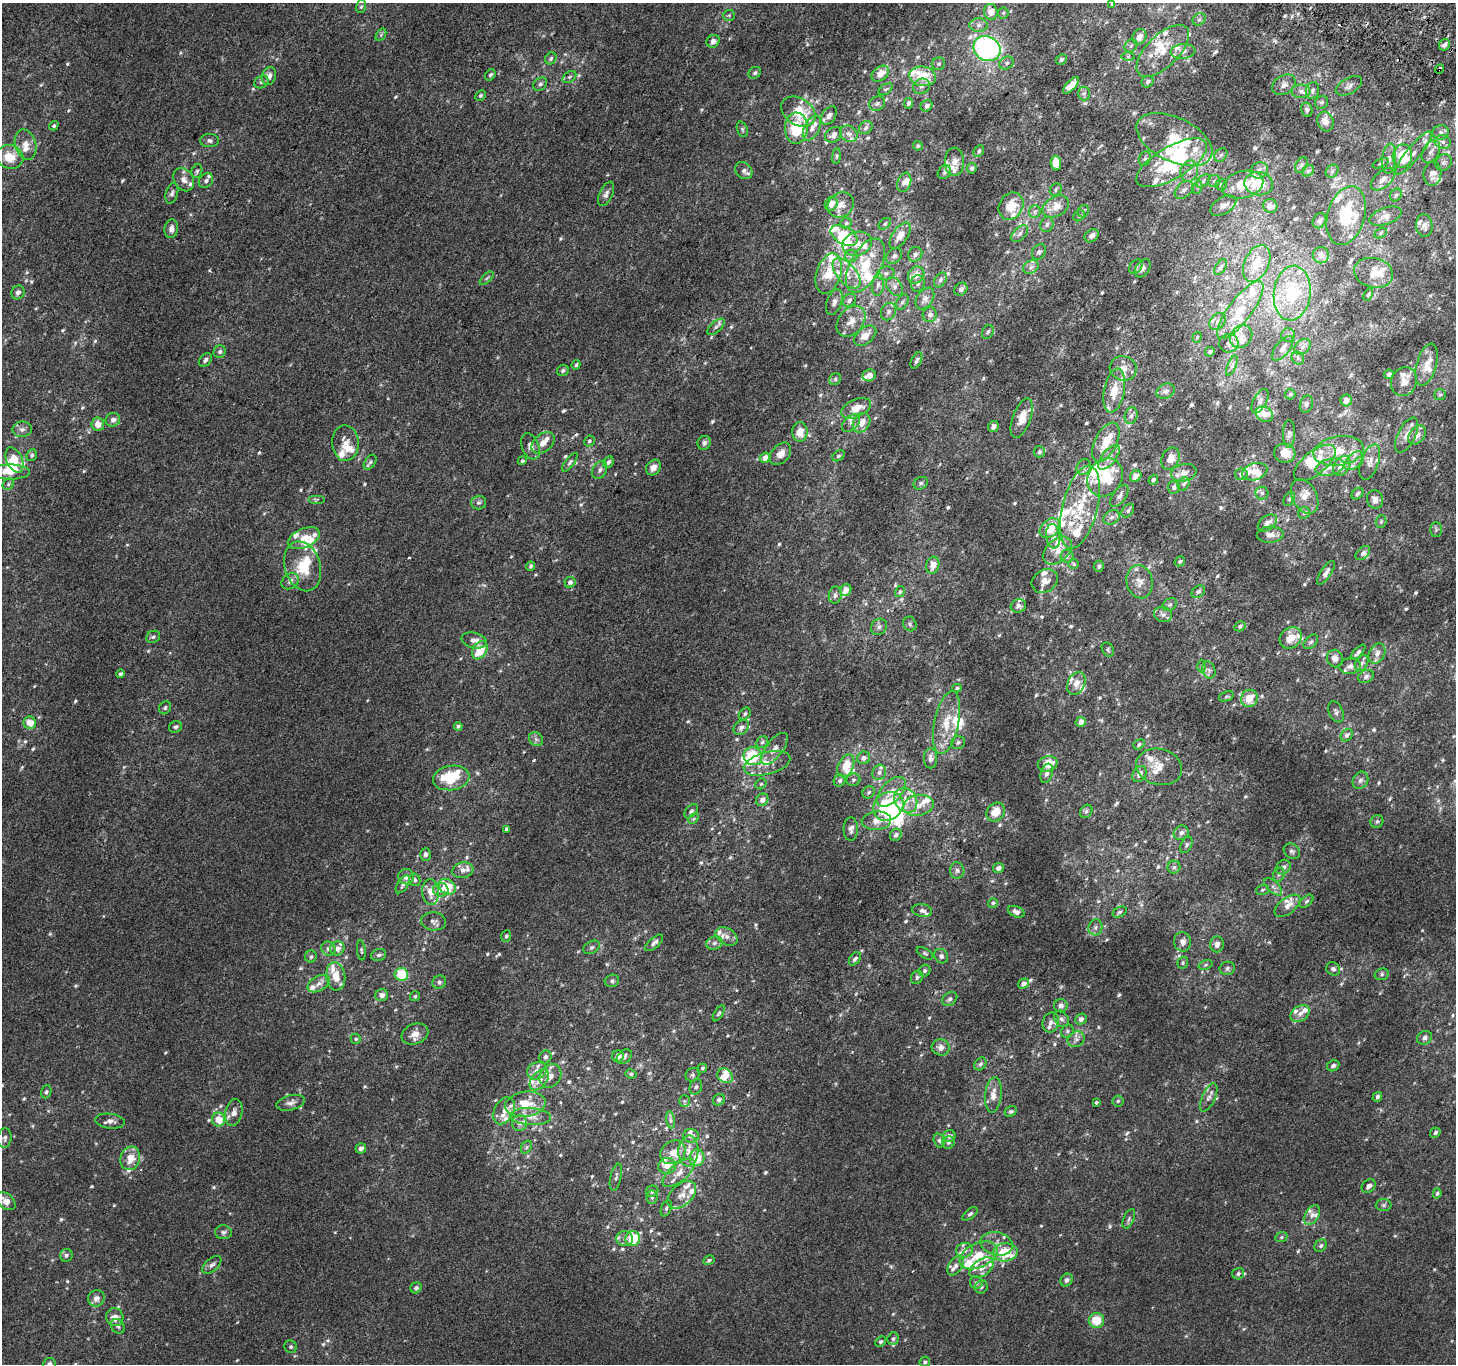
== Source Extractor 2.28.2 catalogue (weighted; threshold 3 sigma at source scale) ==
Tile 10 of 4 x 4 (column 2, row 3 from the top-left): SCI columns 1484-2937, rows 1662-3023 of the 5868 x 5981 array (HDU 1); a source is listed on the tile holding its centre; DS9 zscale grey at full resolution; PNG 1458 x 1366 px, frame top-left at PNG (2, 3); each listed source drawn as its Kron ellipse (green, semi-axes under 4 px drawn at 4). Shown black and unused: <1% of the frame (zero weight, under 2 of 3 exposures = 2% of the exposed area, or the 3 px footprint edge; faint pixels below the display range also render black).
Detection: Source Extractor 2.28.2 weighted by HDU 2 'WHT'; one run over the whole footprint, this tile lists its part. Background 0.00199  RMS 0.0054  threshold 0.0244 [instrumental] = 3 sigma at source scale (4.5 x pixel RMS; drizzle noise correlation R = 1.50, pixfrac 1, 0.0396/0.0396 arcsec/px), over >= 5 px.
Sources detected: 881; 2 too faint to see at this stretch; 5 inside a brighter object's white glare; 1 cosmic-ray / hot-pixel residue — neither listed nor drawn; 175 inside a brighter listed object's ellipse — not listed separately; of the other 698, all 500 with FLUX_AUTO >= 0.879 (the completeness limit of this list) listed and drawn (198 fainter detections not listed), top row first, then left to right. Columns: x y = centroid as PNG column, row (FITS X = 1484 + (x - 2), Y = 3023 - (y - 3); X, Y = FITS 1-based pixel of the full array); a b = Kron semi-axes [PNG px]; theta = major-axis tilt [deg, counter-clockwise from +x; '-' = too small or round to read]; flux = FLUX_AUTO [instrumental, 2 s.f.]
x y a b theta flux
1111 4 3 3 - 0.92
361 7 6 5 - 0.88
991 12 8 6 -79 5.5
1003 13 5 5 - 0.89
729 15 6 5 - 0.91
1199 19 7 5 42 1.3
979 25 9 6 0 2.2
381 35 7 4 58 0.96
1139 37 8 6 56 4.3
713 41 7 6 - 2.4
1444 45 6 5 - 2
1131 46 7 5 46 1.2
987 49 14 12 -31 130
1163 51 33 16 45 15
1183 51 12 7 4 2.8
1128 57 6 4 0 0.94
551 58 6 5 - 1.2
1061 59 5 5 - 1
1006 63 7 6 - 1.5
939 64 7 6 - 1.1
1439 69 4 3 - 2.1
755 73 6 5 - 1.2
880 74 10 6 37 5.1
490 75 6 4 53 1.3
269 76 9 7 71 2.9
922 76 13 9 -8 14
569 77 8 5 36 1.3
261 82 7 6 - 1.3
1148 82 6 5 - 1.9
540 84 7 6 - 1.4
1071 85 10 4 47 5
1284 85 12 9 34 3
921 86 9 7 33 2
1349 86 14 7 29 2.6
885 89 8 5 35 1
1313 90 8 6 79 2
1301 91 9 6 1 2.4
1084 94 7 6 - 1.2
480 96 6 4 45 0.98
1322 102 7 6 - 1.1
877 103 8 7 - 1.6
908 103 5 4 - 1.6
927 106 6 5 - 1.9
1307 110 7 5 -77 1.3
798 112 18 13 -34 16
829 115 10 6 57 2.2
1325 121 10 8 -73 5.4
54 126 5 4 - 1.1
796 128 15 11 88 20
812 128 13 7 63 3.2
866 128 7 6 - 1.4
742 129 8 5 -72 1.1
1441 132 8 7 - 2.1
849 134 9 7 -40 2.3
833 135 9 7 39 2.9
1174 140 41 22 -25 32
209 141 9 6 -3 1.6
1443 142 8 6 -15 2.4
25 144 15 10 -74 5.7
918 146 5 4 - 1
979 151 6 4 63 1.2
1431 152 12 8 61 3.3
1414 153 27 7 50 4.4
1221 155 7 6 - 1.6
836 156 8 4 82 0.9
1402 156 12 9 79 14
10 157 14 11 -18 11
1145 159 7 5 68 1.2
1389 159 15 7 84 3.5
954 162 14 9 -89 4.4
1444 162 9 7 45 1.9
1056 163 7 5 -87 6.6
1172 163 40 16 30 38
1381 163 9 4 23 0.94
1301 165 8 5 61 1.3
972 168 5 5 - 1.6
1259 170 9 7 33 2.8
197 171 7 5 74 1.1
744 171 9 7 -44 2.2
1189 171 11 8 74 3.7
1308 171 6 5 - 1.1
1332 171 7 5 48 1.3
944 172 7 6 - 1.2
1432 174 12 9 83 4
1383 179 14 8 42 4.2
184 180 12 9 -56 3.5
206 181 8 6 48 1.5
1203 181 8 5 46 1.4
1214 181 6 6 - 1.2
904 182 10 6 70 3
1221 184 6 5 - 1.2
1259 184 14 11 -9 14
1243 185 21 13 14 12
1198 187 7 4 71 1.1
1056 190 6 5 - 1.1
1184 190 10 7 42 2.8
172 193 10 6 73 1.9
606 194 13 6 66 2.3
1396 195 7 5 62 1.3
831 204 7 5 55 5
841 205 14 12 36 4.9
1011 206 14 12 60 10
1056 206 14 9 30 6.8
1223 206 14 8 30 3.2
1270 206 7 7 - 3.1
1083 211 6 5 - 1.2
1035 212 6 5 - 1.2
1079 216 6 5 - 0.91
1346 216 30 18 74 31
1386 216 17 8 19 4.3
1319 221 8 6 57 1.7
846 223 6 5 - 1.1
885 224 7 5 39 1
1047 225 8 6 69 1.7
1424 226 11 8 -85 3.3
171 229 9 7 79 2.8
1381 233 7 5 29 1
1020 234 10 6 46 1.9
844 235 15 8 -30 15
900 236 15 7 56 5.6
1092 236 8 6 38 2.7
857 244 15 11 18 5.8
1039 252 8 6 58 1.3
915 254 8 6 51 1.9
1321 255 8 8 - 3.9
851 256 6 6 - 1.3
894 256 9 6 43 2
1257 263 19 12 65 12
865 265 29 15 61 24
1031 267 8 6 30 1.8
1136 267 8 5 49 1.6
1220 267 9 5 57 1.4
1143 268 10 7 54 2.3
846 273 18 9 -49 6.5
886 273 8 6 10 1.8
1374 273 20 14 -13 8.6
829 274 21 12 72 13
916 275 9 7 52 4.9
487 278 8 4 42 0.91
940 280 8 5 57 1.5
918 283 8 7 - 1.8
878 285 11 6 83 2.1
894 286 10 7 -53 2.5
961 289 7 5 45 1.6
18 292 7 6 - 2.1
1292 293 27 18 84 33
1368 295 6 4 64 0.9
925 298 12 8 55 3.5
849 300 7 6 - 1.8
834 302 13 7 70 2.6
902 302 8 5 59 1.3
1240 310 35 11 53 17
888 312 9 7 66 2.2
930 315 7 7 - 2.4
851 321 17 12 51 6.6
1218 322 9 7 49 2.5
716 327 11 5 42 1.7
988 332 7 5 62 1.2
1288 335 6 6 - 1.4
865 336 13 8 40 6
1241 336 12 10 51 5.9
1197 337 5 4 - 0.93
1229 343 10 9 - 2.9
1302 347 9 6 39 2.3
1283 348 15 7 51 3.5
220 352 6 6 - 1.4
1210 352 5 4 - 1.5
1298 358 7 6 - 1.3
205 360 8 5 45 1.7
916 361 9 5 66 1.4
576 365 5 4 - 1
1426 365 21 10 75 7.4
1232 366 11 4 67 1.6
1123 368 13 12 - 5.3
563 370 6 5 - 1.2
1389 374 5 4 - 2
869 375 7 6 - 3.6
835 379 6 5 - 1
1404 382 15 12 65 4.8
1114 391 22 10 79 10
1166 391 9 7 26 2.6
1290 394 5 5 - 0.94
1440 395 6 5 - 0.94
1346 400 6 6 - 3
1260 401 13 6 61 2.1
1306 404 8 6 72 1.6
856 408 16 8 24 7.3
1264 414 9 7 -28 4.7
1131 416 8 6 73 1.7
1022 418 20 9 70 7.9
113 420 7 6 - 2.9
851 423 11 7 45 2.6
861 423 10 8 56 5.9
98 424 7 6 - 4.9
993 426 6 5 - 2.2
22 429 10 8 1 2.2
800 432 9 7 -90 6.5
1289 434 14 6 90 1.9
1407 435 19 8 64 4.9
1417 435 10 7 52 3.6
589 441 6 5 - 1.2
1106 442 21 11 63 10
345 443 18 13 -88 6.5
543 443 13 8 41 4.8
704 443 7 6 - 1.8
530 446 14 8 -68 3.4
1339 451 25 14 9 15
1039 452 6 5 - 1.4
1285 453 11 9 -7 6.4
780 454 13 8 49 4.3
32 455 6 5 - 1.2
839 456 7 4 36 0.95
1109 457 15 7 51 3.9
765 458 5 5 - 4.4
1170 458 11 8 65 4.9
15 460 13 7 -65 8.1
522 461 5 4 - 0.91
1354 461 11 7 43 3.3
370 462 8 5 54 1.3
570 462 11 4 52 1.3
608 462 6 5 - 1.6
1370 462 18 9 71 4.7
1315 463 25 11 38 14
1342 466 11 7 58 6.9
1084 467 8 6 58 1.7
1330 467 15 8 15 4.5
653 468 8 7 - 3.4
600 470 9 7 65 2.1
10 472 20 7 0 7.3
1255 472 13 8 17 4.9
1184 473 13 8 13 3.7
1241 474 6 6 - 1.9
1136 476 6 5 - 5.1
1105 477 20 17 57 26
1153 480 5 4 - 1.3
921 483 7 6 - 1.2
8 484 6 5 - 1.1
1184 484 7 5 59 1
1174 487 6 6 - 1.7
1262 493 6 6 - 1.4
1357 494 6 5 - 1.1
1119 496 13 6 54 2.2
1305 497 18 12 -63 6
316 499 8 4 0 1
1289 499 7 5 61 1.2
1375 499 9 8 - 3.3
478 502 7 7 - 1.4
1080 507 42 17 76 25
1128 511 7 5 51 1.3
1304 513 6 5 - 1
1112 517 8 6 31 2
1381 522 6 5 - 1.1
1267 523 11 7 38 3.3
1050 528 11 8 43 10
1436 530 7 6 - 1
1270 535 13 8 2 3.3
1053 536 12 7 -84 2.7
304 538 17 9 23 7.7
1058 550 16 11 43 6.5
1363 553 8 5 42 1.6
1067 556 6 6 - 1.4
1180 561 5 4 - 0.96
1074 564 5 4 - 1.1
933 565 8 6 73 4.8
303 566 25 18 -73 17
531 566 4 4 - 1.3
1099 566 6 5 - 1.3
1326 573 14 5 57 2.4
290 581 9 7 37 2.5
1045 581 14 11 31 4.4
570 582 5 5 - 1.7
1139 582 17 13 -77 5.6
846 590 6 5 - 3.1
900 591 6 4 59 0.89
1198 592 7 5 34 1.4
835 595 8 6 80 1.8
1170 605 8 5 32 1.3
1018 606 8 7 - 1.9
1163 615 9 7 -18 2.3
910 624 7 6 - 1.3
1240 626 6 4 31 1.3
879 627 8 7 - 2
153 637 7 5 25 1.2
1291 638 12 10 43 8.1
474 640 13 7 -13 3.4
1311 642 9 5 45 1.3
1108 649 7 5 -61 0.95
480 650 10 7 58 12
1358 652 10 4 46 1.7
1377 653 10 7 62 3.1
1335 659 9 8 - 3.1
1362 663 9 5 60 1.8
1202 666 6 4 -89 0.9
1350 666 11 8 7 2.6
1209 670 9 6 -70 1.6
120 674 4 4 - 1.1
1366 676 8 6 26 2
1076 683 12 8 65 4.2
957 688 4 3 - 0.98
1226 696 8 4 20 0.88
1249 698 9 8 - 9.9
165 708 7 5 59 1.1
1336 712 11 7 -66 1.8
745 714 7 5 47 1.1
947 722 32 12 79 13
1081 722 5 5 - 2.9
30 723 6 6 - 6.8
458 726 4 4 - 1.2
176 727 6 5 - 1.3
741 727 9 6 44 2.7
1347 735 7 5 46 2
536 739 8 6 -45 1.7
762 742 6 5 - 1.2
958 743 7 6 - 1.4
1139 744 6 4 38 1.3
774 749 19 8 54 4.5
753 756 9 9 - 20
864 758 6 6 - 2.5
930 758 10 6 -90 3.1
767 763 24 11 16 8.7
1048 764 10 7 15 7.9
846 766 12 7 65 8.9
1159 767 23 18 -15 9.8
879 772 8 6 73 1.8
1047 773 10 6 73 1.9
1139 774 8 6 57 2.8
451 778 18 12 8 21
853 780 7 6 - 1.3
1360 780 9 7 58 2
840 781 6 5 - 1.5
761 784 6 5 - 0.94
869 792 6 5 - 1.1
891 792 18 10 47 7.7
762 800 6 6 - 2.8
906 800 13 10 -57 7.3
918 805 15 10 11 6.9
888 806 16 13 36 52
691 811 8 5 49 1.3
1086 811 7 5 53 1.1
996 812 10 8 48 8.3
693 819 6 4 44 0.91
876 821 15 9 5 5.2
1377 822 7 6 - 1.4
506 829 3 3 - 8.1
851 829 12 7 89 2.4
1181 833 8 6 36 2.3
896 835 6 5 - 1.6
1186 845 9 5 63 1.2
1292 851 9 7 -43 1.6
425 855 6 5 - 1.8
1174 867 6 6 - 1.3
1283 867 8 6 47 2
998 868 6 5 - 1.9
463 870 10 7 10 2.9
957 870 8 7 - 1.8
1279 875 7 5 67 1.3
406 877 8 7 - 2.7
415 880 6 5 - 1.2
403 884 10 5 56 1.8
447 887 9 7 -37 16
1273 887 11 5 -44 2.1
441 890 8 7 - 3.3
1262 890 6 5 - 0.97
431 892 13 8 -85 5.7
1306 901 8 5 44 1.3
993 903 5 5 - 0.93
1287 906 15 8 38 4.9
922 910 10 6 -9 1.6
1016 912 8 5 -21 2.4
1120 912 7 5 27 1.1
434 921 12 9 -5 2.6
1095 927 8 7 - 2
506 936 6 5 - 1.2
726 936 12 8 -31 3.6
1182 942 10 8 -81 2.9
654 943 11 5 42 2.2
714 943 8 6 16 1.9
1217 944 8 7 - 3.2
592 947 9 6 30 1.4
337 948 7 6 - 2.9
328 949 7 7 - 1.8
361 950 10 4 -84 0.96
925 953 9 5 -32 1.1
379 955 7 6 - 1.5
941 956 7 6 - 1.6
311 957 6 6 - 1.2
855 959 7 5 50 1.6
1183 963 6 5 - 0.89
1206 965 7 4 20 0.91
1227 968 8 6 20 2
1333 969 7 6 - 1.5
925 971 6 5 - 1.2
401 974 7 6 - 19
1382 974 7 5 16 1.2
336 976 14 9 -83 8.3
917 977 7 5 61 1.3
612 981 7 6 - 1.6
439 982 7 6 - 1.7
319 984 12 7 30 3.1
1023 984 6 4 32 2.2
382 995 6 6 - 2.9
415 996 5 4 - 0.92
950 999 8 6 36 1.6
1061 1006 7 6 - 2.4
719 1013 9 4 57 0.94
1300 1014 10 7 36 3
1061 1019 9 6 -56 1.9
1081 1019 6 5 - 2.2
1051 1022 10 8 69 2.6
1067 1031 7 6 - 1.3
415 1034 14 10 21 4.5
1424 1038 8 6 30 1.8
356 1039 5 5 - 0.93
1076 1039 9 7 35 2.3
941 1047 9 8 - 3
618 1056 6 5 - 2.6
545 1057 6 6 - 1.7
624 1057 8 6 42 1.6
980 1064 7 5 48 1.4
1333 1066 6 5 - 1.9
702 1068 5 4 - 1
537 1071 10 8 24 3.5
631 1074 5 4 - 1
692 1075 7 6 - 1.3
550 1076 12 10 55 4.7
725 1076 8 6 -35 4.7
539 1080 12 7 49 5.3
696 1087 8 6 69 1.5
46 1092 6 5 - 1.1
993 1095 18 8 85 5.4
1209 1097 15 6 66 2.8
1377 1097 5 4 - 1.7
719 1100 6 5 - 1.6
684 1101 5 5 - 0.93
1118 1101 5 5 - 0.89
1096 1102 3 3 - 0.9
291 1103 14 7 14 2.8
525 1104 20 12 8 12
504 1111 14 9 63 4.4
1011 1111 6 5 - 1.1
234 1112 13 8 78 3.2
531 1117 20 8 -4 5.7
219 1120 7 6 - 7.8
670 1120 8 4 -81 1.4
110 1121 15 7 -7 2.8
520 1123 8 7 - 2.2
1435 1133 5 4 - 1.4
691 1136 8 6 -4 2.3
949 1136 6 5 - 2
5 1138 10 7 84 1.8
939 1140 7 5 -75 1.2
948 1143 7 6 - 1.2
526 1147 7 5 60 1
361 1148 5 5 - 2.4
688 1151 15 10 87 5.5
673 1152 13 11 35 5.4
130 1158 12 9 73 7.4
697 1158 8 7 - 9.4
667 1166 9 8 - 3.9
679 1173 19 9 40 5.9
616 1177 14 5 77 1.6
1369 1186 8 6 43 2.5
652 1191 6 5 - 1.5
1437 1193 5 4 - 1.1
682 1195 17 10 42 5.1
652 1197 7 5 87 1.2
6 1201 11 7 -41 5.4
1384 1205 8 6 2 1.3
666 1208 8 5 69 1.1
970 1214 9 4 37 1.1
1312 1215 11 6 59 2.5
1129 1219 10 5 66 1.4
223 1232 8 7 - 1.6
1281 1237 6 5 - 0.94
633 1238 7 7 - 16
625 1239 8 7 - 2.6
997 1244 16 11 -12 5.9
1321 1246 7 5 45 1.3
965 1250 8 7 - 2.8
1005 1252 12 9 4 18
66 1255 6 6 - 1.3
978 1255 20 12 25 12
709 1260 6 4 28 1.2
212 1265 11 6 41 2.1
956 1266 11 6 56 2.5
982 1268 14 8 34 4.4
1238 1274 6 5 - 1.4
1067 1280 7 5 47 1.8
976 1283 6 6 - 1.3
981 1287 7 6 - 1.2
416 1288 6 5 - 1.5
96 1298 8 8 - 2.9
115 1317 9 8 - 4.2
1096 1320 8 7 - 9.9
118 1326 8 6 -52 1.3
893 1339 6 5 - 1.3
881 1342 6 4 42 1.1
291 1347 6 6 - 0.98
925 1362 5 5 - 1.3
49 1364 6 6 - 2
Overlapping masked pixels (flux is a lower limit): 1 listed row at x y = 1439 69
Isophote crosses this tile's border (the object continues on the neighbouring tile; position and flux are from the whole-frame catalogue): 4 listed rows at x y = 1111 4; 10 472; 6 1201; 49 1364